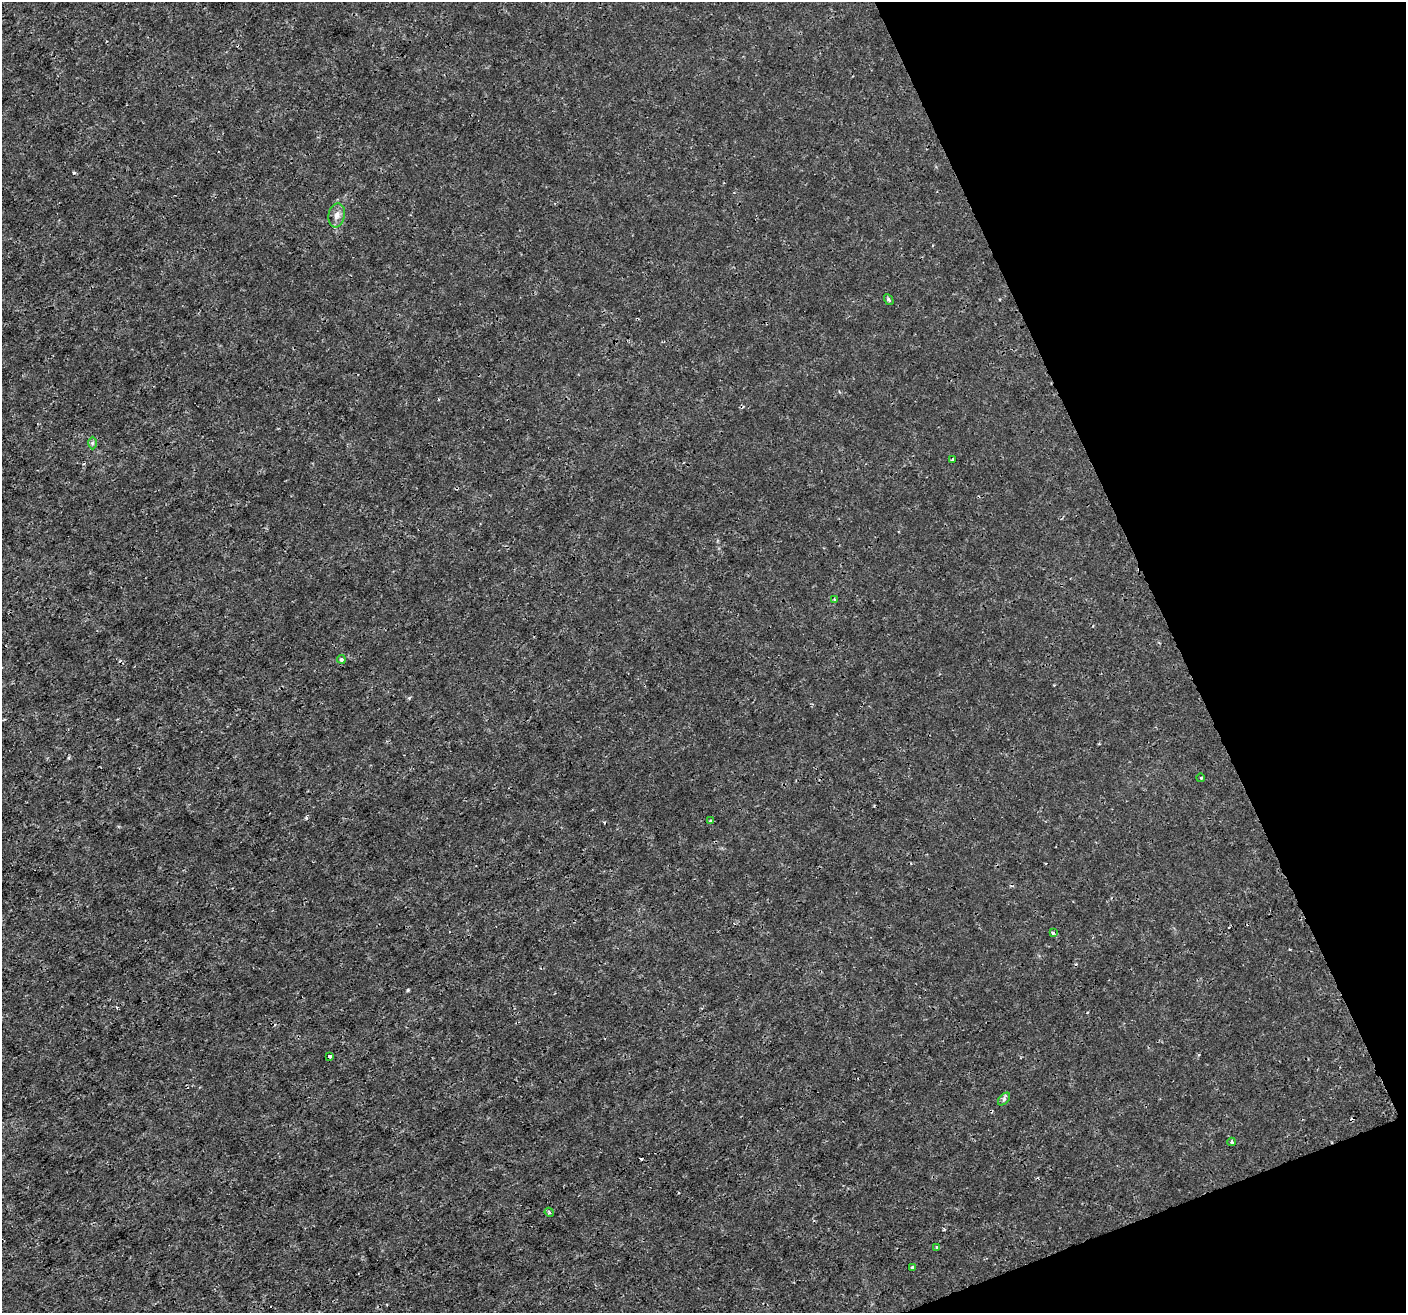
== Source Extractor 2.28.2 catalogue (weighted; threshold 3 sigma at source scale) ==
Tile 12 of 4 x 4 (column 4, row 3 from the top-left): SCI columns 4213-5616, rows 1455-2765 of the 5617 x 5474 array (HDU 1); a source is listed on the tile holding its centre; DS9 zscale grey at full resolution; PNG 1408 x 1315 px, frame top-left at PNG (2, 2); each listed source drawn as its Kron ellipse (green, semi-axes under 4 px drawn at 4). Shown black and unused: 19% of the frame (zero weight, under 3 of 4 exposures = <1% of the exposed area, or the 3 px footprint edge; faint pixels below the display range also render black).
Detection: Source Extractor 2.28.2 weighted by HDU 2 'WHT'; one run over the whole footprint, this tile lists its part. Background -2.14e-04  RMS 7.2e-04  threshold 0.00326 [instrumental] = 3 sigma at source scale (4.5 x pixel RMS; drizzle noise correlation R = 1.50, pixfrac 1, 0.0396/0.0396 arcsec/px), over >= 5 px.
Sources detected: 17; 2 cosmic-ray / hot-pixel residue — neither listed nor drawn; the other 15 listed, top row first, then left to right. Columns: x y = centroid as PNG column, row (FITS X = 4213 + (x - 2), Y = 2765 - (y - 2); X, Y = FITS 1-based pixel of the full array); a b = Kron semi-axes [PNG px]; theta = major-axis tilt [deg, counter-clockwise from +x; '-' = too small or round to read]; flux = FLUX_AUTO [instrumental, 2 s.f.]
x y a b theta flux
337 215 12 8 80 0.4
889 300 6 4 -58 0.14
92 443 6 4 89 0.11
953 460 4 3 - 0.11
834 600 3 3 - 0.095
341 659 4 4 - 0.12
1201 778 4 3 - 0.064
711 821 3 2 - 0.13
1053 933 4 3 - 0.11
330 1056 3 3 - 0.2
1004 1099 7 4 47 0.16
1232 1142 4 4 - 0.084
549 1212 5 3 - 0.083
937 1248 3 3 - 0.11
912 1268 3 3 - 0.41
Unlisted compact peaks at least as high as the median listed source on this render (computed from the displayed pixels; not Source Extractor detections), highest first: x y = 408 990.